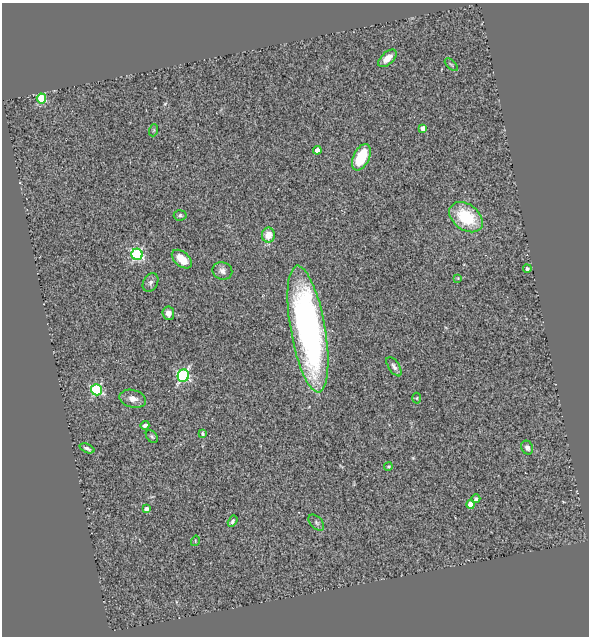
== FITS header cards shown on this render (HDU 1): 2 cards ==
NAXIS1  =                  587
NAXIS2  =                  634

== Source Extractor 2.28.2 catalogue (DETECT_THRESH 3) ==
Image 587 x 634 px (HDU 1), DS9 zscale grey, 1 PNG px = 1 image px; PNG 591 x 638 px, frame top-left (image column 1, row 634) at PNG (2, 3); each listed source drawn as its Kron ellipse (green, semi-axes under 4 px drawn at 4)
Background 1.05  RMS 0.14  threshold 0.421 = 3 sigma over >= 5 px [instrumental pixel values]
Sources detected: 35; all 35 listed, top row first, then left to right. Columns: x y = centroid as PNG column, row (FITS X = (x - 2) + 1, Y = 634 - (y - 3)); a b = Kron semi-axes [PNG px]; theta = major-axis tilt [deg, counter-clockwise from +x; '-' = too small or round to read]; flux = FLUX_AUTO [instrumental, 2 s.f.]
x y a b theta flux
387 58 11 6 43 75
451 65 8 3 -45 11
41 98 5 4 - 470
423 128 4 4 - 63
154 130 6 4 71 11
317 150 4 4 - 100
361 157 14 8 65 300
180 215 6 5 - 15
466 217 19 12 -37 440
268 235 7 6 - 110
137 254 6 5 - 1200
182 259 11 7 -41 160
527 269 4 4 - 20
222 271 10 8 -21 49
458 278 4 4 - 7.4
150 283 10 7 60 32
168 313 6 5 - 62
308 329 64 17 -80 3500
394 367 11 5 -57 33
183 376 6 5 - 1400
97 390 5 5 - 940
417 398 5 3 - 9.6
133 399 13 8 -13 67
145 425 4 3 - 29
203 434 3 3 - 18
152 436 7 5 -49 16
527 447 7 5 -65 29
87 448 8 4 -22 23
388 466 4 3 - 12
476 499 4 4 - 19
470 504 4 4 - 130
146 509 4 4 - 41
233 521 6 4 59 19
316 523 9 5 -46 22
195 541 5 3 - 7.5